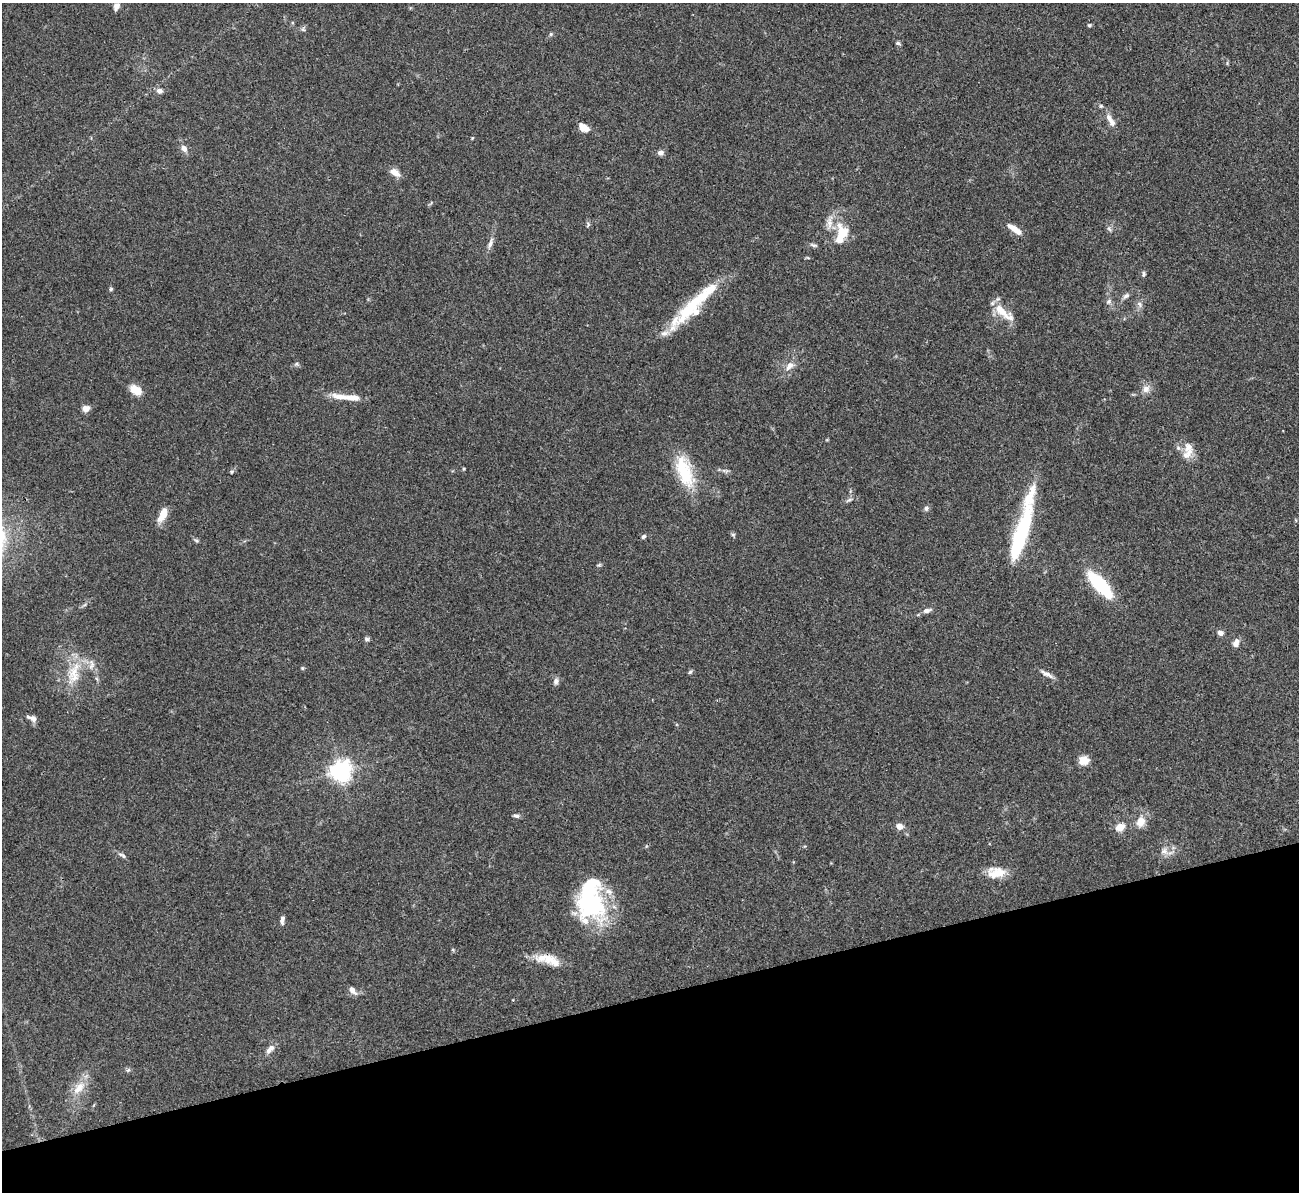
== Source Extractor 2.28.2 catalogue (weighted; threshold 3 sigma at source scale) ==
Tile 14 of 4 x 4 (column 2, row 4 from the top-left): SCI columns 1298-2594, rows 147-1336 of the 5190 x 5175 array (HDU 1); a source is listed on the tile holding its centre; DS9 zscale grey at full resolution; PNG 1301 x 1194 px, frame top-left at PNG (2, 3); no overlay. Shown black and unused: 16% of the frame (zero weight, under 3 of 4 exposures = <1% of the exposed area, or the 3 px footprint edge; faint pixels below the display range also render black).
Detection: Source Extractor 2.28.2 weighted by HDU 2 'WHT'; one run over the whole footprint, this tile lists its part. Background 0.0745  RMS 0.0058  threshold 0.0262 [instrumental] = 3 sigma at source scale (4.5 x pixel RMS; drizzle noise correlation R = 1.50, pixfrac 1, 0.05/0.05 arcsec/px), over >= 5 px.
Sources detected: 82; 2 inside a brighter object's white glare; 1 long thin detection or spike segment (spike, bleed or trail) — not listed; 9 inside a brighter listed object's ellipse — not listed separately; the other 70 listed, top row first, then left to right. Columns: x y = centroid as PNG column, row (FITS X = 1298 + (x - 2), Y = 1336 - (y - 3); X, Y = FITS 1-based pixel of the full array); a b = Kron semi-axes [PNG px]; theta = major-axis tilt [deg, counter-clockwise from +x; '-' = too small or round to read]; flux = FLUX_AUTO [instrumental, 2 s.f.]
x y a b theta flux
116 6 9 6 63 2.7
1089 25 5 4 - 0.91
303 29 6 5 - 1.1
551 34 5 4 - 0.84
898 43 6 5 - 1.1
159 91 8 7 - 2.2
1101 106 6 4 -18 0.82
1109 118 14 8 -74 3.5
584 128 13 8 -34 4.8
472 138 5 3 - 0.49
184 148 9 7 -54 3
660 153 8 7 - 2
395 172 14 7 -33 4.6
588 225 8 3 72 0.96
1015 229 18 6 -35 6.1
1109 229 8 4 -38 1
841 234 29 15 78 16
490 243 17 5 74 2.8
814 245 9 4 -15 1.3
808 258 6 3 -19 0.63
1144 274 9 4 89 1.1
111 289 6 5 - 0.84
1126 296 9 6 32 1.9
1109 301 8 7 - 1.7
1140 304 9 6 -44 1.8
691 307 73 13 45 36
1002 311 36 10 -38 9.9
296 364 6 5 - 1
790 366 14 8 46 4.4
1146 389 11 10 - 3.6
136 390 13 9 -33 7.9
340 397 26 8 -9 7.7
86 408 10 8 15 2.9
1188 447 13 12 - 5.5
232 472 6 4 46 0.8
684 472 43 18 -71 25
849 500 10 3 29 1.2
926 508 7 6 - 1.5
163 515 19 8 65 6.6
733 535 6 5 - 0.89
643 536 6 5 - 1.1
196 540 6 4 -19 0.91
1100 584 26 9 -46 56
927 611 10 6 15 2.5
1220 633 6 5 - 2.9
367 639 7 5 -1 1.3
1236 643 10 6 68 3.3
91 665 12 7 75 2.9
302 668 5 5 - 0.69
690 672 7 4 45 0.84
74 673 33 15 77 16
1046 674 19 5 -28 3
556 681 9 7 85 2
33 719 10 7 -27 2.6
1084 760 10 9 - 6.6
341 771 7 7 - 390
516 816 9 4 -11 1.4
1141 822 14 11 68 6.3
899 826 8 6 -18 4.1
1120 827 5 5 - 18
1164 851 10 8 14 3.2
122 855 12 5 -29 1.6
997 873 23 12 9 10
590 901 42 34 -49 59
282 920 10 5 84 2.1
548 958 16 14 -26 7.5
352 990 10 6 -52 3.3
270 1049 14 7 46 3.5
128 1070 6 5 - 0.94
79 1088 21 10 51 8.9